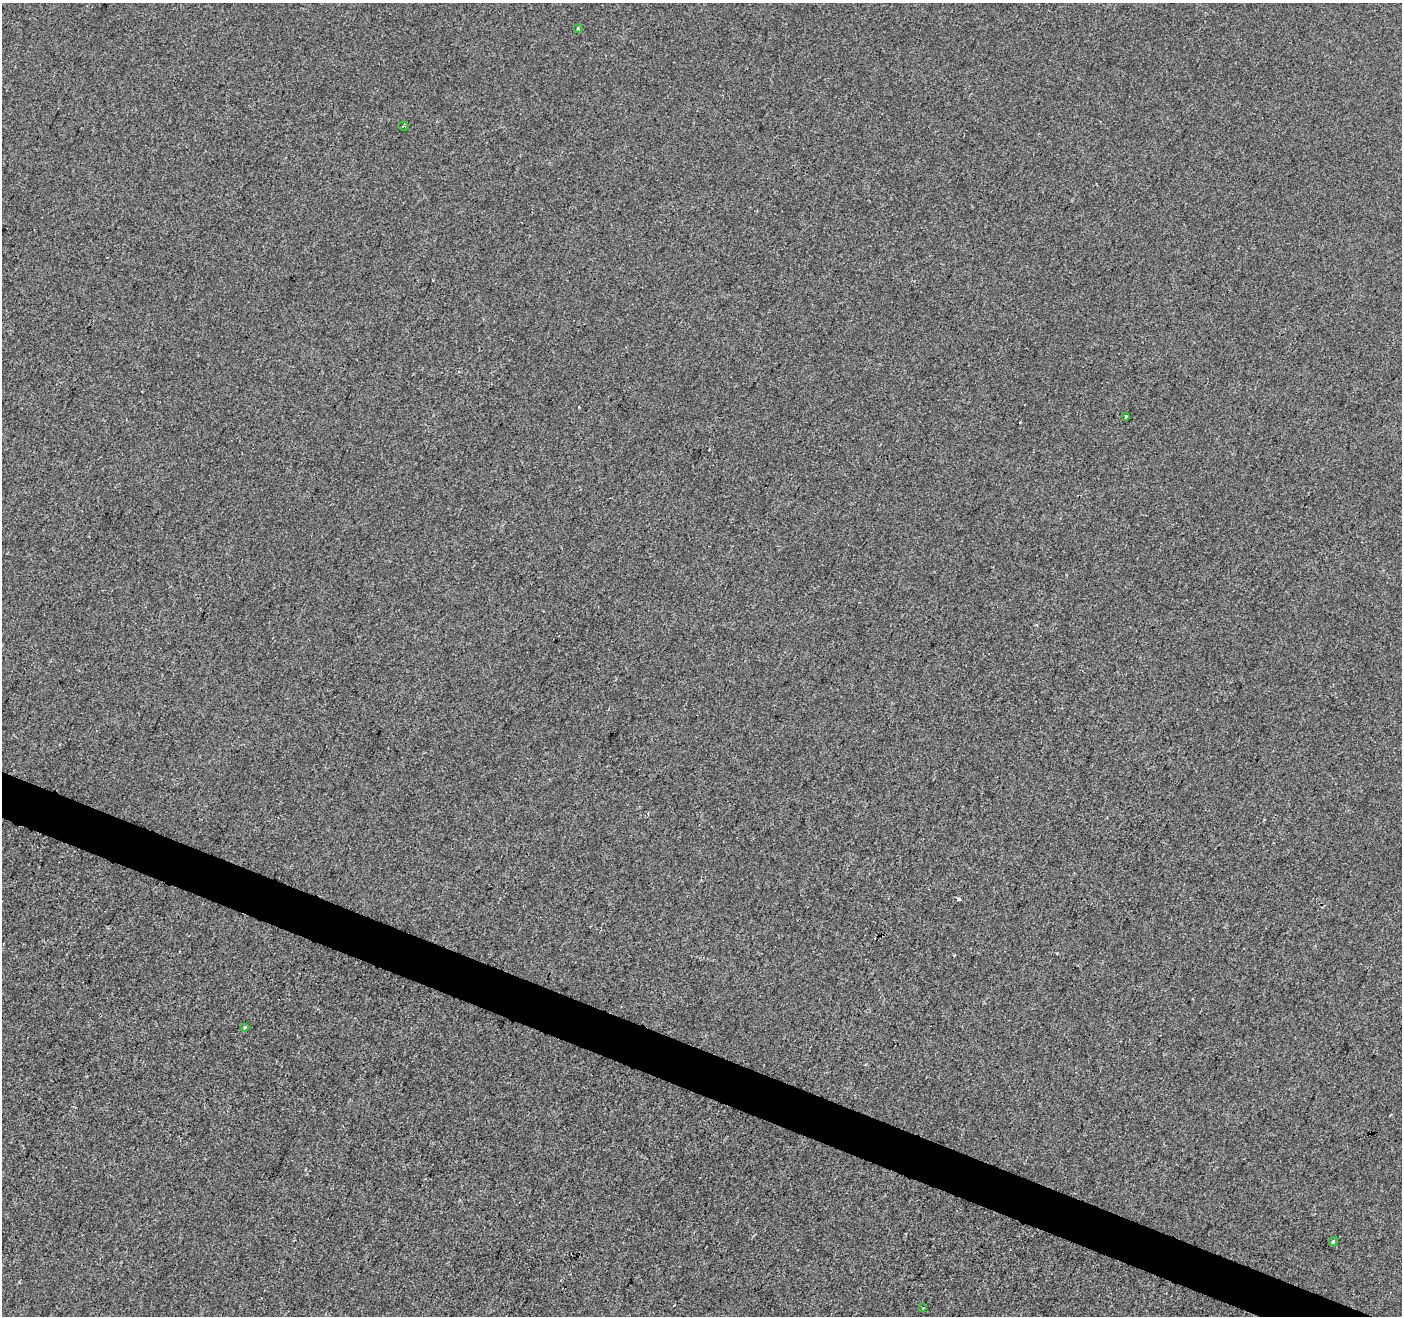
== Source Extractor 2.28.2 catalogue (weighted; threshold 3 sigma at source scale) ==
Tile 6 of 4 x 4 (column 2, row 2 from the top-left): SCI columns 1408-2807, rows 2899-4212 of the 5607 x 5732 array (HDU 1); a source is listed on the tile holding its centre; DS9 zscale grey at full resolution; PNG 1404 x 1318 px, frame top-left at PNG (2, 3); each listed source drawn as its Kron ellipse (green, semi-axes under 4 px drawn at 4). Shown black and unused: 3% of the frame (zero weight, under 2 of 3 exposures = <1% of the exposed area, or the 3 px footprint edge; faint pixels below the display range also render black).
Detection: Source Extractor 2.28.2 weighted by HDU 2 'WHT'; one run over the whole footprint, this tile lists its part. Background -8.81e-04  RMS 0.0042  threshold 0.0189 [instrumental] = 3 sigma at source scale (4.5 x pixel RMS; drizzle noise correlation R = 1.50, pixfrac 1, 0.0396/0.0396 arcsec/px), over >= 5 px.
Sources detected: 8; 2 cosmic-ray / hot-pixel residue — neither listed nor drawn; the other 6 listed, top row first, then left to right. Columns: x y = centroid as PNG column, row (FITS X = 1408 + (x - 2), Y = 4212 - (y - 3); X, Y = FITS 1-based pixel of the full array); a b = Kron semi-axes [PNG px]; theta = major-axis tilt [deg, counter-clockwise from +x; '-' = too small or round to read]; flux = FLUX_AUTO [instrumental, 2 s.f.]
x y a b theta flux
578 29 3 3 - 0.6
403 126 4 3 - 4.2
1126 417 3 2 - 0.62
245 1027 4 4 - 0.58
1333 1242 4 3 - 0.83
923 1308 3 3 - 0.65